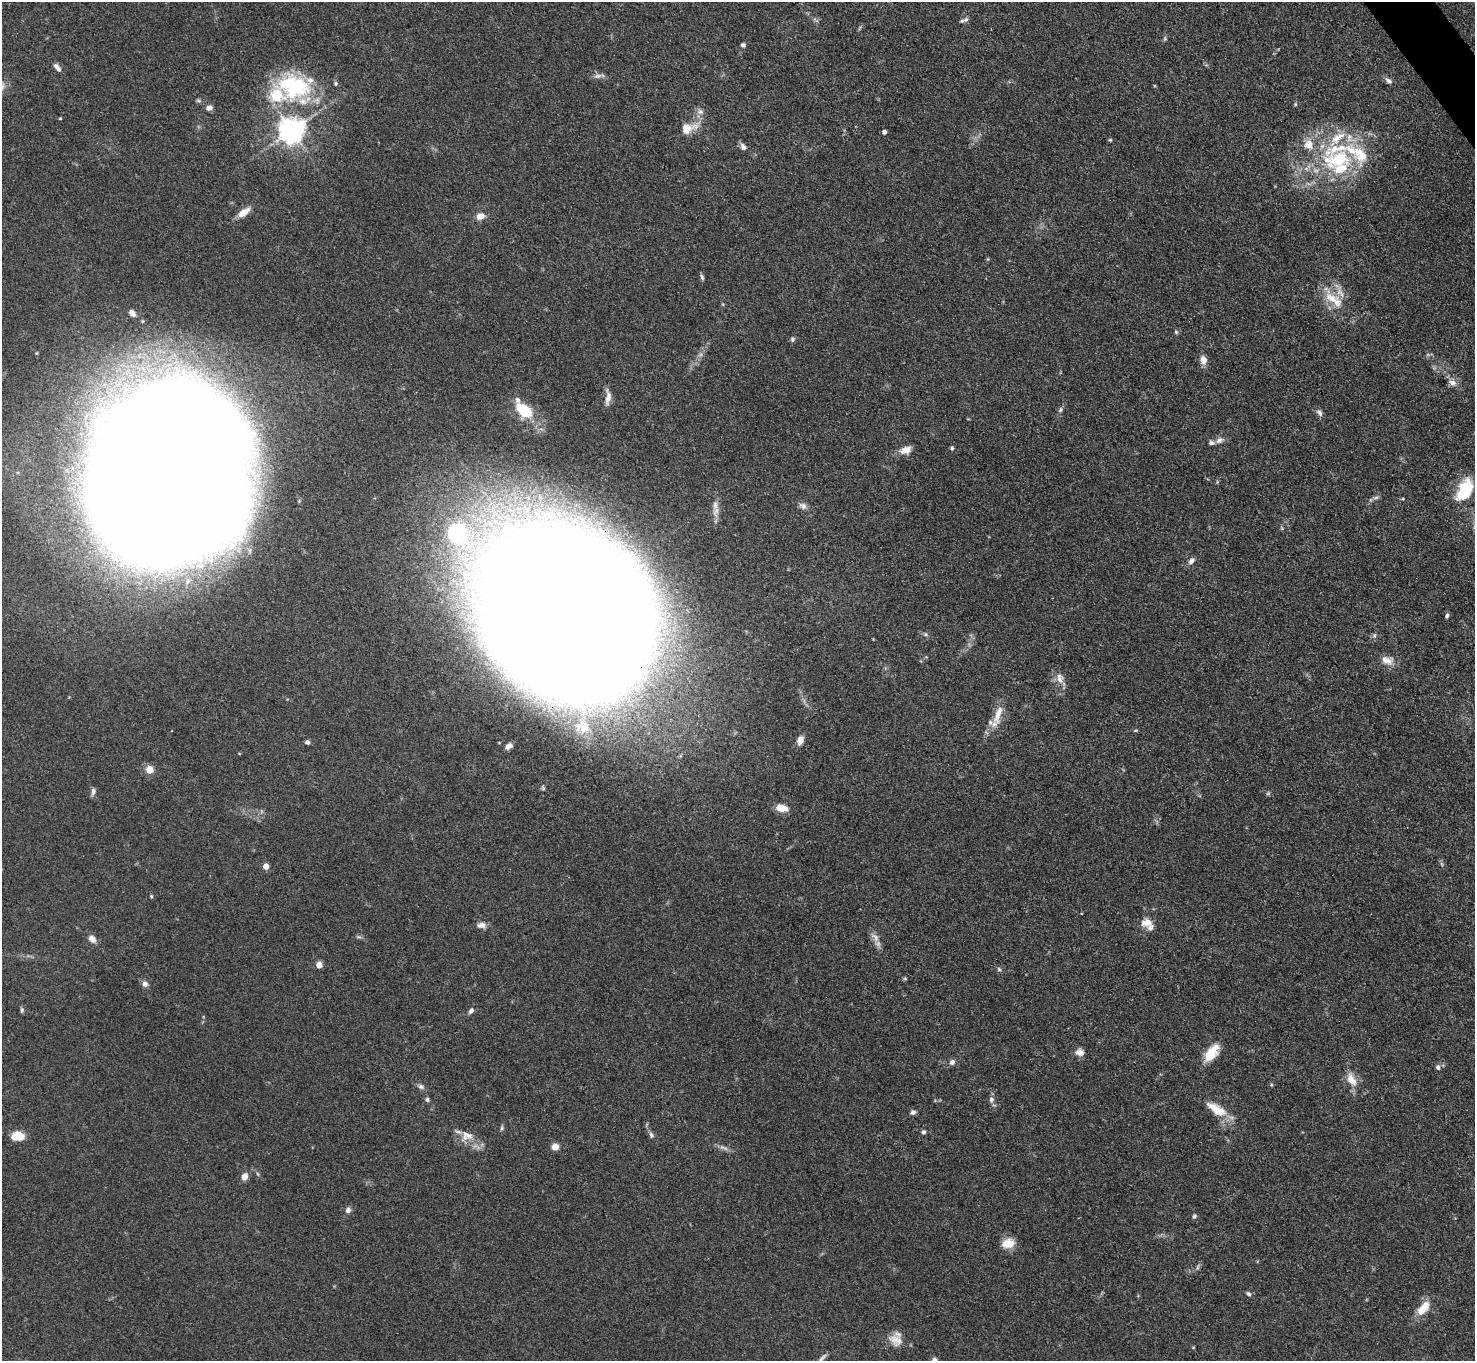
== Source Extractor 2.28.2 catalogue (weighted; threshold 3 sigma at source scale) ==
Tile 10 of 4 x 4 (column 2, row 3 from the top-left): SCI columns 1476-2948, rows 1658-3016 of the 5898 x 5892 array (HDU 1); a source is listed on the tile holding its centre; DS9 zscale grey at full resolution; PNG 1477 x 1363 px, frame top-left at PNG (2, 2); no overlay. Shown black and unused: <1% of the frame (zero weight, under 3 of 4 exposures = <1% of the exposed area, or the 3 px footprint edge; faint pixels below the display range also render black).
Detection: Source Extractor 2.28.2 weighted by HDU 2 'WHT'; one run over the whole footprint, this tile lists its part. Background 0.0607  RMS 0.0053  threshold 0.0238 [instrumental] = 3 sigma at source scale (4.5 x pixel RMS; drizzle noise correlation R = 1.50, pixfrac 1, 0.05/0.05 arcsec/px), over >= 5 px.
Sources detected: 120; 1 too faint to see at this stretch — not listed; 16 inside a brighter listed object's ellipse — not listed separately; the other 103 listed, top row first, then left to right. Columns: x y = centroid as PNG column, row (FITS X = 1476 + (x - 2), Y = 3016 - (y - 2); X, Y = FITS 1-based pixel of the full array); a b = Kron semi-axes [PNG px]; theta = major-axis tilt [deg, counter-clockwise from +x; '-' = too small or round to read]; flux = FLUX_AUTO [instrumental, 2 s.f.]
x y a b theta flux
966 19 8 7 - 1.8
1165 39 7 5 -80 0.81
743 45 6 5 - 1.2
56 66 8 7 - 2
598 76 13 6 11 2.1
1388 80 10 6 -35 1.9
294 87 52 37 -13 57
198 101 7 4 -8 0.89
1295 104 6 3 72 0.64
209 108 8 6 25 2.5
700 112 9 7 -35 2.1
60 118 4 4 - 0.45
687 128 18 11 15 9.9
292 130 8 8 - 600
884 132 4 4 - 2.1
1110 140 5 4 - 0.67
743 147 10 7 -51 2.1
1337 159 54 28 7 54
244 212 16 7 35 6
480 216 9 7 11 4.6
988 259 5 5 - 0.56
702 277 8 4 -62 1.1
1333 299 34 13 -39 13
132 313 7 5 -51 3.1
1176 332 5 5 - 0.86
793 339 6 6 - 1.1
1203 360 10 8 -76 4
1452 382 12 8 -25 3.3
608 398 19 6 86 4.2
523 409 21 12 -38 21
1060 410 8 5 71 1.2
1319 413 10 6 -47 1.9
1220 440 12 8 24 2.7
952 448 5 4 - 0.84
906 450 15 9 19 4.9
164 482 121 107 -87 5400
1217 482 6 3 73 0.64
1465 490 21 12 62 30
1376 498 9 4 9 1.3
803 506 11 8 -26 2.4
716 512 20 7 78 4.2
1282 528 7 4 -46 0.71
457 534 21 19 -50 62
1191 561 10 7 54 2.3
566 608 82 68 -49 10000
1447 616 6 4 61 0.92
925 634 5 5 - 0.91
1375 635 6 4 89 0.92
1387 660 17 11 -13 5.2
1060 678 16 10 -72 4.6
998 714 34 10 72 9.2
584 727 19 14 41 8.1
1136 730 5 3 - 0.53
800 740 9 6 71 4.9
307 742 5 5 - 1.5
509 746 6 5 - 2.4
149 770 5 5 - 16
543 787 9 5 -82 1.3
93 792 10 6 80 1.8
1268 793 6 4 19 0.73
781 808 13 7 -7 7
1442 864 7 4 -70 0.87
266 866 4 4 - 6.6
151 896 5 4 - 0.67
1147 923 15 12 7 5.1
481 925 11 7 0 2.9
359 937 8 4 -1 1
875 937 16 8 -49 3.5
92 939 9 6 -41 3.7
319 965 5 4 - 8.2
999 969 6 5 - 0.96
905 979 6 4 -1 0.67
145 984 7 7 - 2.5
22 1010 7 4 89 1
471 1011 7 5 55 1.7
1080 1052 11 8 -11 3.2
1211 1053 24 11 53 11
952 1062 8 7 - 1.9
1438 1067 6 5 - 1.5
1351 1080 20 11 -63 7.3
1271 1085 5 3 - 0.53
421 1087 9 7 -23 1.8
991 1099 9 7 82 1.9
427 1100 6 6 - 1.2
1217 1110 28 11 -33 12
913 1112 7 6 - 1.6
502 1128 7 5 82 0.94
923 1132 5 4 - 1.1
651 1135 9 6 -63 1.5
18 1136 12 8 -7 11
467 1136 19 14 10 7.3
555 1147 6 6 - 5
723 1148 15 5 -23 2.2
244 1176 8 6 64 3.8
348 1210 8 7 - 1.9
1194 1216 6 5 - 1.1
1008 1243 15 11 14 7.3
1198 1267 10 4 79 1
1249 1294 7 5 -44 1.1
1423 1308 21 9 51 9.7
896 1340 21 15 -31 7.2
822 1358 15 5 45 2
934 1360 6 6 - 2.3
Overlapping masked pixels (flux is a lower limit): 1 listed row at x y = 566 608
Isophote crosses this tile's border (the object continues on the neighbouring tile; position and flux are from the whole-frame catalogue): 2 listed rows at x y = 822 1358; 934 1360